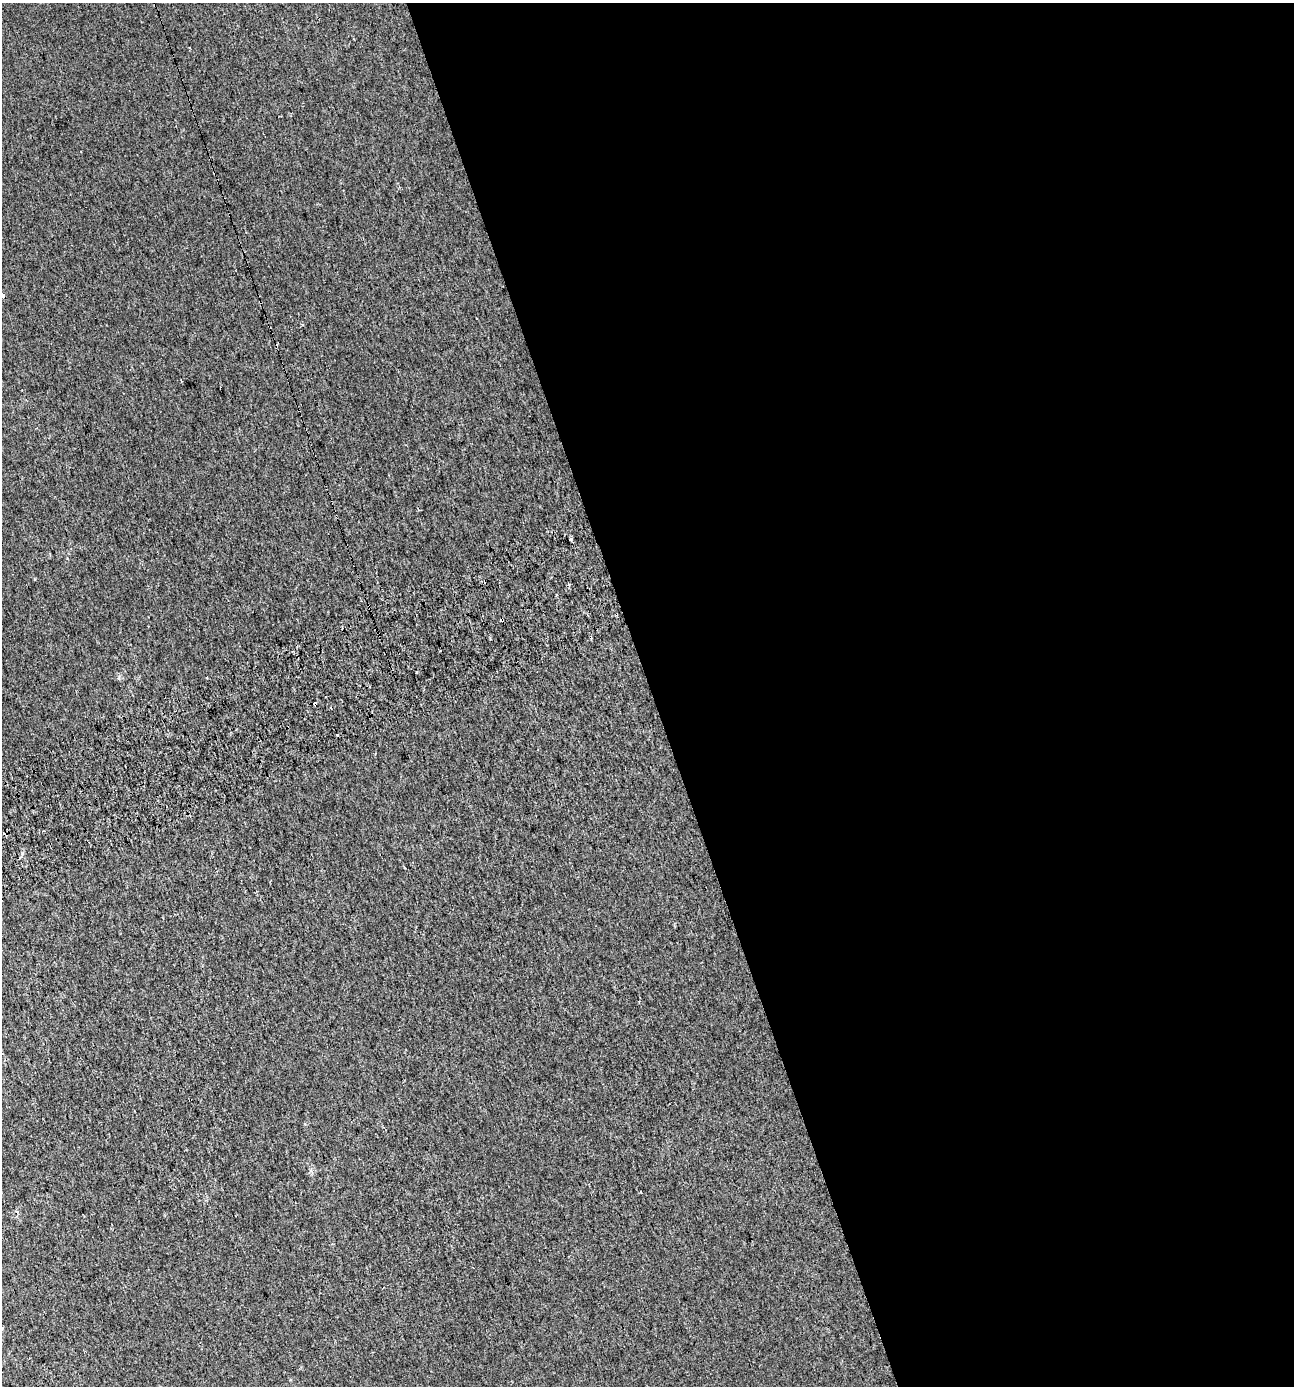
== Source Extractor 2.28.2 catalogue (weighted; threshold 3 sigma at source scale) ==
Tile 8 of 4 x 4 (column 4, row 2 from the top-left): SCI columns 3979-5270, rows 2819-4202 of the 5420 x 5628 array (HDU 1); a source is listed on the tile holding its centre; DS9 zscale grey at full resolution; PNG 1296 x 1388 px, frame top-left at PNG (2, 3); no overlay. Shown black and unused: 50% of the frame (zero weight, under 2 of 3 exposures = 2% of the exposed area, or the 3 px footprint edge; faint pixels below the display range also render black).
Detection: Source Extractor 2.28.2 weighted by HDU 2 'WHT'; one run over the whole footprint, this tile lists its part. Background 0.00187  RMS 0.0055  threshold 0.0245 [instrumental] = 3 sigma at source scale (4.5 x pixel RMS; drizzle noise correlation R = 1.50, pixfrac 1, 0.0396/0.0396 arcsec/px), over >= 5 px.
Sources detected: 8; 4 cosmic-ray / hot-pixel residue — not listed; the other 4 listed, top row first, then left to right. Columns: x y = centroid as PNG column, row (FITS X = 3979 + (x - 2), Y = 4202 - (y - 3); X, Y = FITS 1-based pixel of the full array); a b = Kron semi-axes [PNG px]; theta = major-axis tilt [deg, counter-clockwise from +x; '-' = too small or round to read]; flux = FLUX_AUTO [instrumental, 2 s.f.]
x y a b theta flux
2 295 5 4 - 2.1
502 619 3 3 - 3.8
417 672 3 3 - 0.7
315 704 4 4 - 3.8
Overlapping masked pixels (flux is a lower limit): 2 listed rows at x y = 502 619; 315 704
Isophote crosses this tile's border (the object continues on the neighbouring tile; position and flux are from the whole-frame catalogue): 1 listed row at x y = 2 295